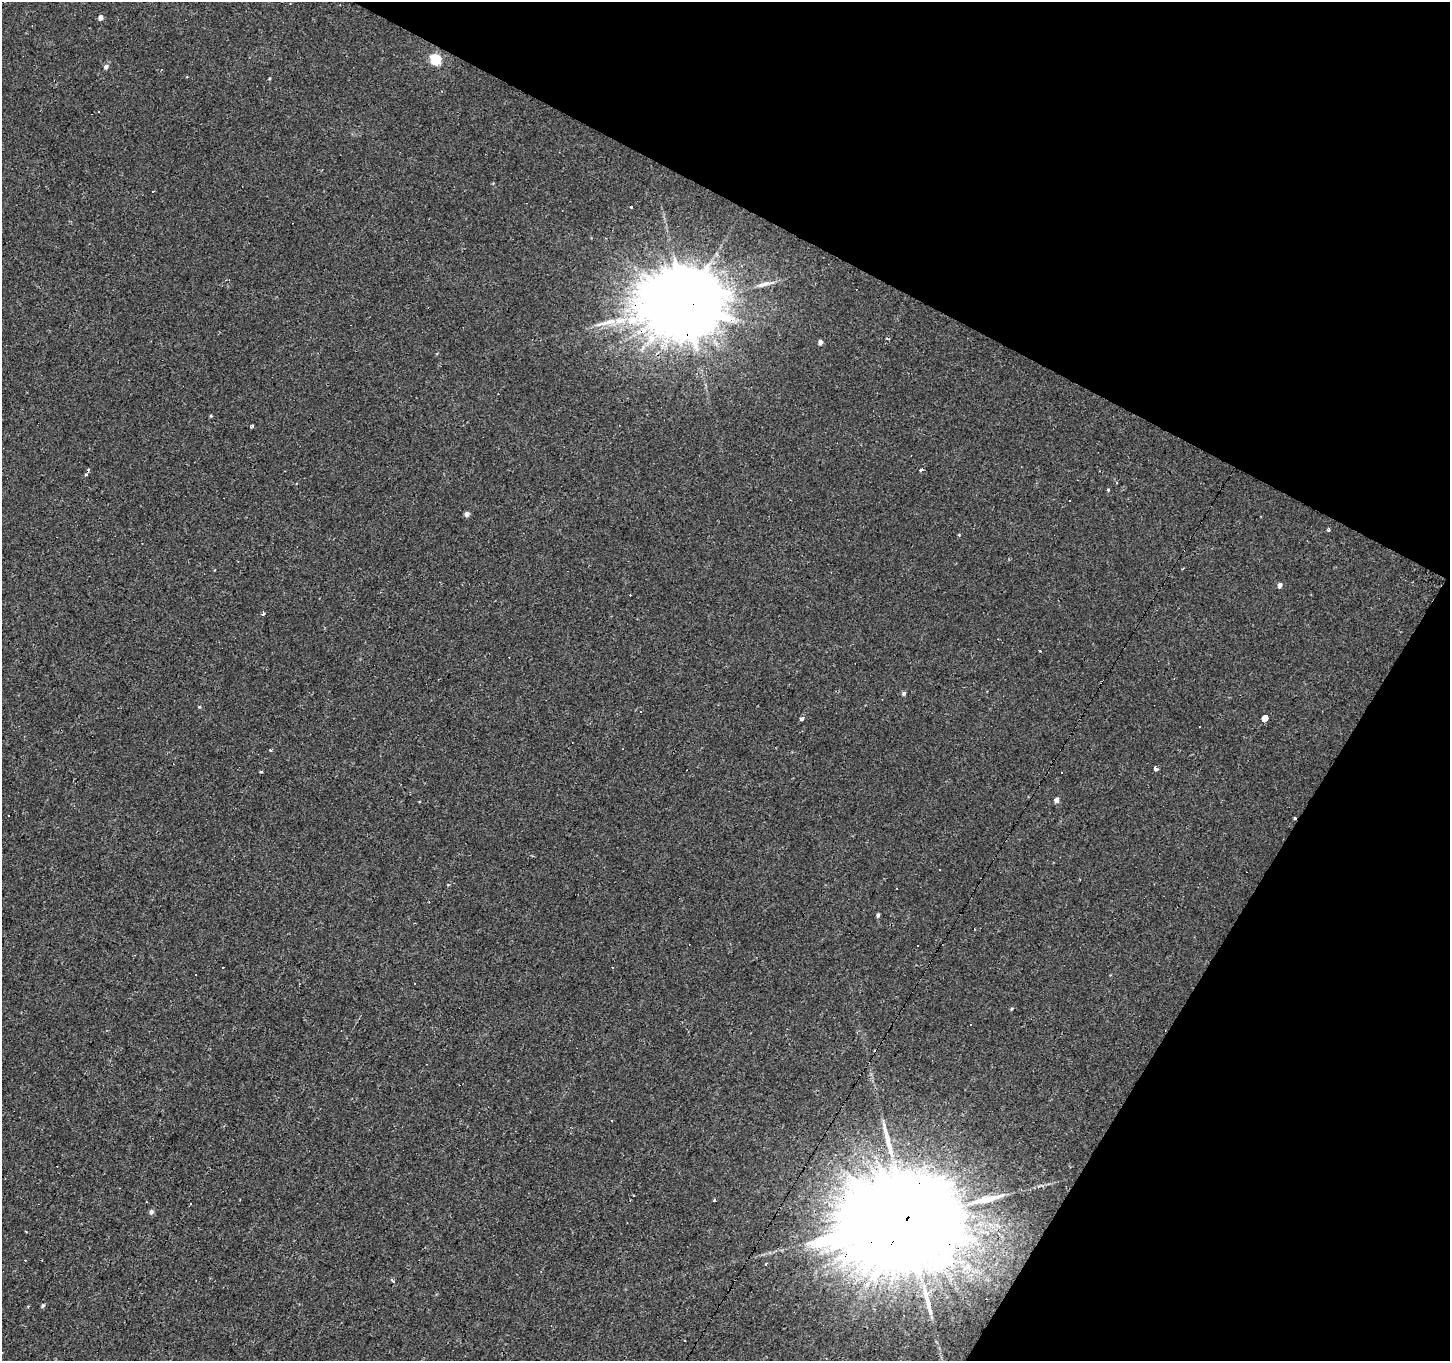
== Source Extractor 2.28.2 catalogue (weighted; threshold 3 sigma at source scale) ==
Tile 8 of 4 x 4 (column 4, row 2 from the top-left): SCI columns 4347-5794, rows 2976-4334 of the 5794 x 5883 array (HDU 1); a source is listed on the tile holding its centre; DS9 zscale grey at full resolution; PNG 1452 x 1363 px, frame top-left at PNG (2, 2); no overlay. Shown black and unused: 26% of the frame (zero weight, under 2 of 3 exposures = <1% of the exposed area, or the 3 px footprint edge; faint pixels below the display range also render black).
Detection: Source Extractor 2.28.2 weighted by HDU 2 'WHT'; one run over the whole footprint, this tile lists its part. Background -8.71e-05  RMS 0.0051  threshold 0.023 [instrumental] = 3 sigma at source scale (4.5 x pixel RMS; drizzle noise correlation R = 1.50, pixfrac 1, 0.0396/0.0396 arcsec/px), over >= 5 px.
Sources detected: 64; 22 cosmic-ray / hot-pixel residue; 5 long thin detections or spike segments (spike, bleed or trail) — not listed; the other 37 listed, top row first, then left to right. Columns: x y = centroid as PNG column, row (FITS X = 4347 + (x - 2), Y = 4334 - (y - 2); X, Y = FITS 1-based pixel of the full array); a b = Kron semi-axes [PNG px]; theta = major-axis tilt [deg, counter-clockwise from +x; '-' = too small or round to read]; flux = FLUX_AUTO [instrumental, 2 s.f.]
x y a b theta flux
100 17 4 4 - 2.4
435 59 5 5 - 43
106 67 5 5 - 1.8
153 191 2 2 - 0.43
631 207 3 2 - 0.93
685 303 25 22 12 7000
820 342 4 4 - 2.2
211 416 4 3 - 0.5
252 426 3 3 - 0.85
921 470 3 3 - 3.2
86 475 4 3 - 1.5
1108 490 5 3 - 0.48
1069 501 3 2 - 0.64
467 514 5 4 - 2.1
1328 530 4 3 - 0.89
1182 569 4 2 - 0.39
1280 585 5 4 - 2.1
263 614 3 3 - 2.1
904 693 5 4 - 0.99
199 707 4 3 - 0.49
1265 718 7 3 57 1000
802 719 4 4 - 1.5
270 750 3 3 - 0.76
1156 769 4 3 - 4
261 772 3 3 - 0.81
1056 800 5 4 - 2.5
8 815 3 2 - 0.63
878 915 4 3 - 1.3
918 946 3 3 - 0.72
1012 1009 5 3 - 0.52
633 1195 2 2 - 0.39
715 1201 3 3 - 3.1
190 1204 3 2 - 0.36
151 1212 5 4 - 2
907 1218 42 26 52 27000
392 1280 6 3 -71 0.63
43 1306 5 4 - 0.78
Overlapping masked pixels (flux is a lower limit): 3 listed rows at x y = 685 303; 86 475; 907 1218